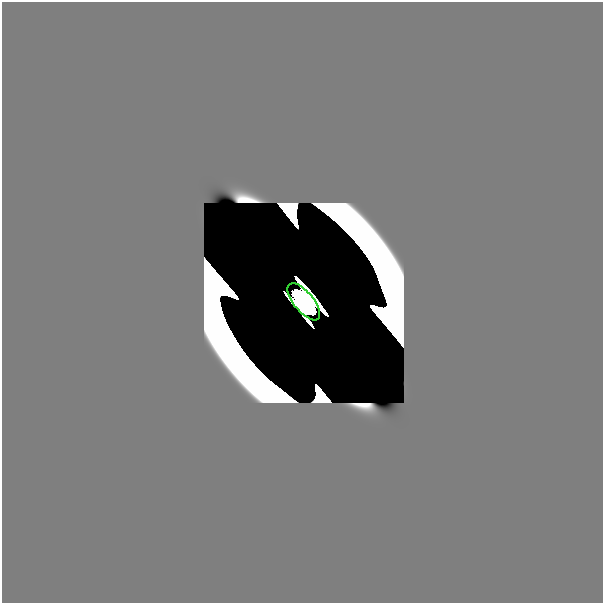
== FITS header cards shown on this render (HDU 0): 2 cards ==
NAXIS1  =                  601
NAXIS2  =                  601

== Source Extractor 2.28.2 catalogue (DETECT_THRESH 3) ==
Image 601 x 601 px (HDU 0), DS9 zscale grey, 1 PNG px = 1 image px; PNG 605 x 605 px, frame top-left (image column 1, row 601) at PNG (2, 2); each listed source drawn as its Kron ellipse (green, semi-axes under 4 px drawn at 4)
Background 0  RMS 8.9e-35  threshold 2.67e-34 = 3 sigma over >= 5 px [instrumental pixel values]
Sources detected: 6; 5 with non-positive FLUX_AUTO (blend fragments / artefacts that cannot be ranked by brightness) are neither listed nor drawn; the other 1 listed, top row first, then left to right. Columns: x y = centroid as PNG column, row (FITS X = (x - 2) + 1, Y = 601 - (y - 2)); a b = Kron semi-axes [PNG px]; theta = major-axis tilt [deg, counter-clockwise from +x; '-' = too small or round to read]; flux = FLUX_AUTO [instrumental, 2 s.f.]
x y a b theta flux
304 302 22 10 -50 23
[5 non-positive-flux detections neither listed nor drawn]